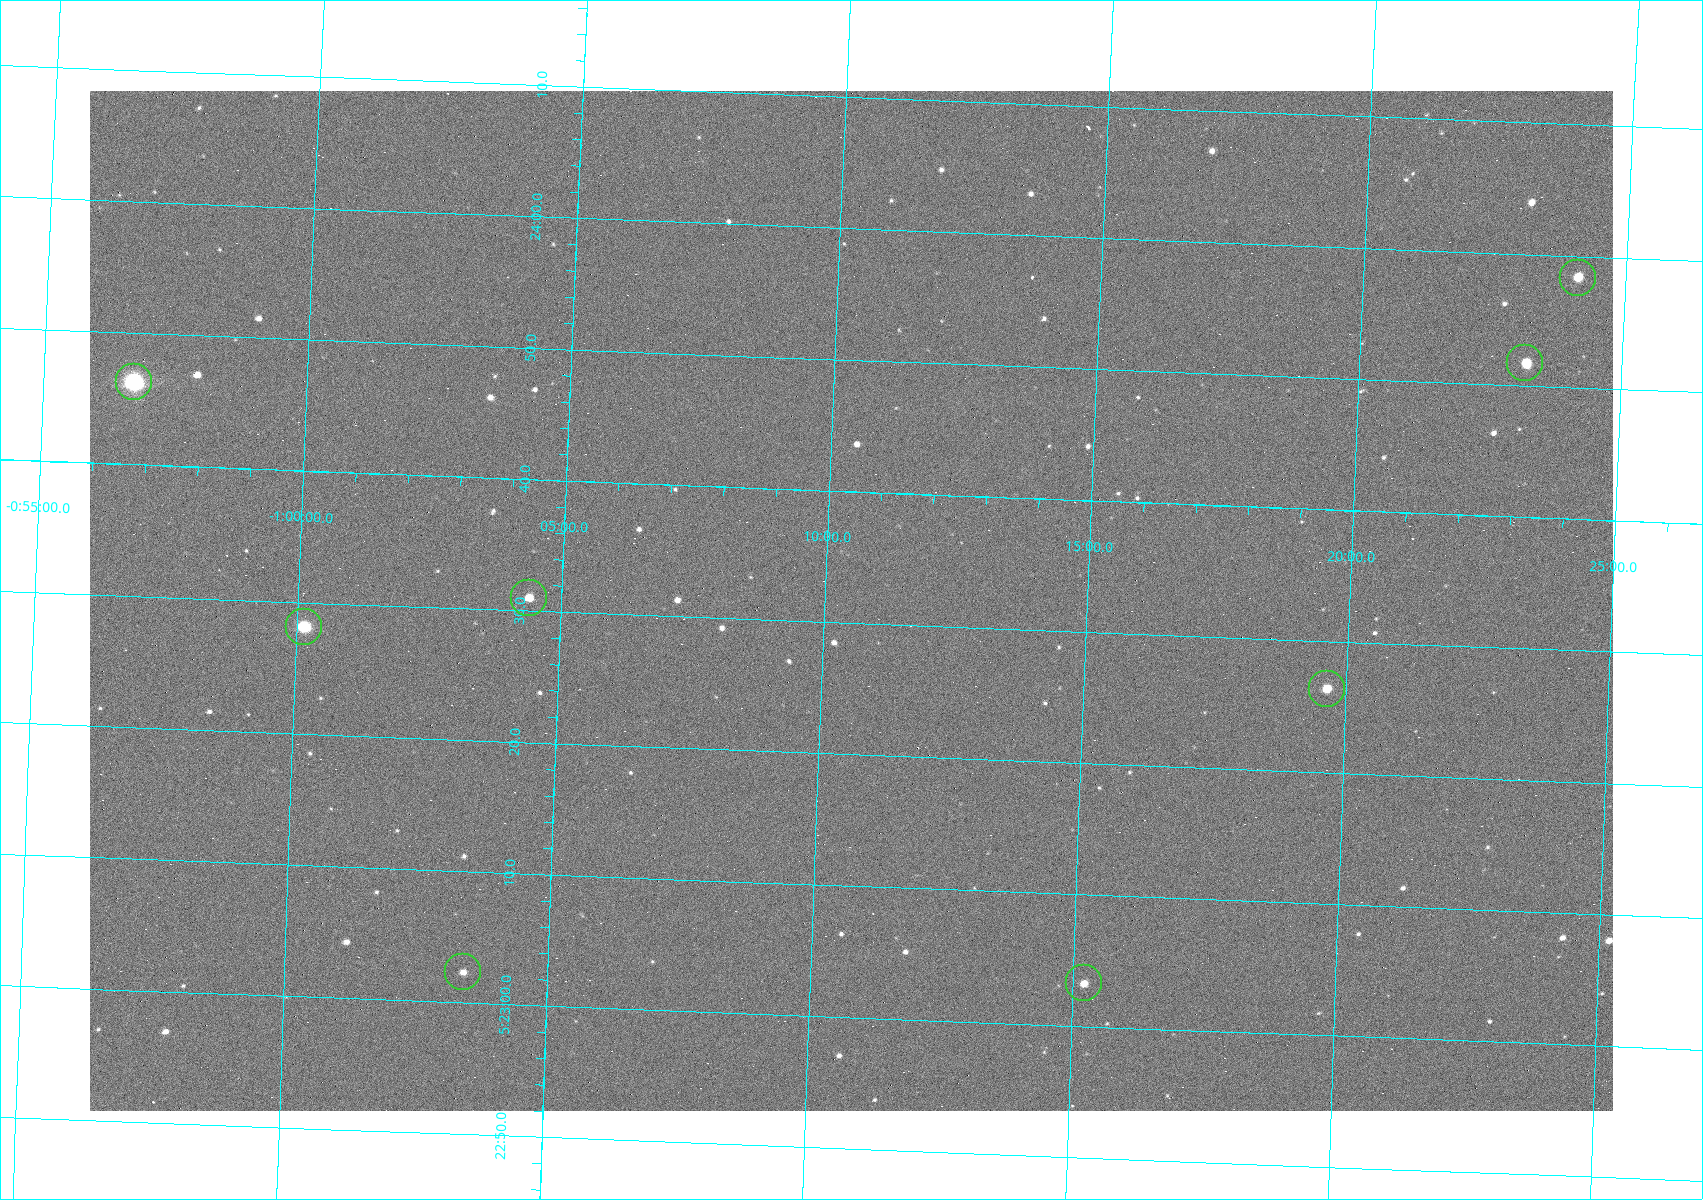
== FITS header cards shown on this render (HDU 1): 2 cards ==
NAXIS1  =                 1523
NAXIS2  =                 1020

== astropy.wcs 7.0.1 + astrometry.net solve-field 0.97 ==
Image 1523 x 1020 px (HDU 1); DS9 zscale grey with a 90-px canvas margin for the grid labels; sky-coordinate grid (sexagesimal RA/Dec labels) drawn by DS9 from the SOLVED WCS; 8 Tycho-2 reference stars matched to detected sources circled (green)
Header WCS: RA---TAN/DEC--TAN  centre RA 05:23:32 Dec -01:11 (80.88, -1.18 deg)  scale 1.14 arcsec/px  FOV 29.0' x 19.4'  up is +88 deg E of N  parity flipped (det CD > 0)
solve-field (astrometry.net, Tycho-2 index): VERIFIED the header's WCS against the Tycho-2 star catalogue (8 matches, 0 conflicts) and refined it, rather than solving blind
Solved WCS: RA---TAN-SIP/DEC--TAN-SIP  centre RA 05:23:32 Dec -01:11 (80.88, -1.18 deg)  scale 1.14 arcsec/px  FOV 29.0' x 19.4'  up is +88 deg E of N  parity flipped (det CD > 0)
The solver's refit moves the header's centre by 0.26 arcsec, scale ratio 1.001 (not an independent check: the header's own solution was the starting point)
Tycho-2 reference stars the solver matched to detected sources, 8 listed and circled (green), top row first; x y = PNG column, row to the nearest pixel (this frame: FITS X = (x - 90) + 1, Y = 1020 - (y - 91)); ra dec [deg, ICRS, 3 dp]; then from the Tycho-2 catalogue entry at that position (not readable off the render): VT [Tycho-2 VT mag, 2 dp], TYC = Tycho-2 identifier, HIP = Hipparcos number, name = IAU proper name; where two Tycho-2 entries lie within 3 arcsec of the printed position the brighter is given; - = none
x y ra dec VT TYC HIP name
1578 278 80.993 -1.402 10.12 4753-1097-1 - -
1525 363 80.966 -1.386 10.33 4753-1182-1 - -
134 382 80.943 -0.946 8.91 4753-387-1 - -
529 598 80.879 -1.073 10.48 4753-1534-1 - -
304 627 80.867 -1.002 7.84 4753-1205-1 25199 -
1327 689 80.860 -1.327 11.24 4753-1591-1 - -
463 972 80.760 -1.057 11.82 4753-1463-1 - -
1084 983 80.764 -1.254 10.69 4753-1358-1 - -